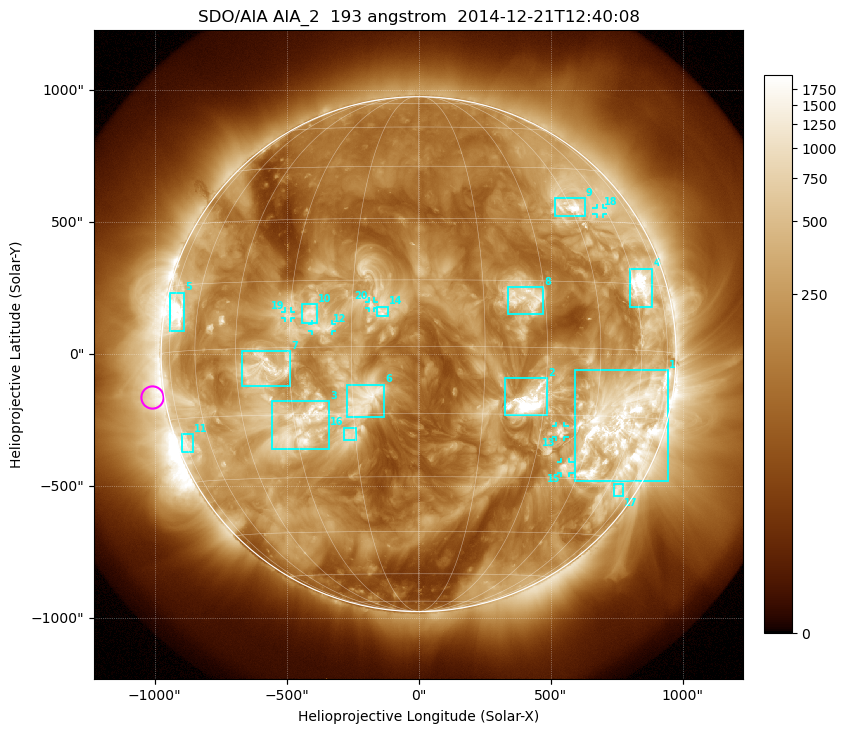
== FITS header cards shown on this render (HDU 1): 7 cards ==
TELESCOP= 'SDO/AIA'
INSTRUME= 'AIA_2'
WAVELNTH=                  193
WAVEUNIT= 'angstrom'
DATE-OBS= '2014-12-21T12:40:08.18'
CTYPE1  = 'HPLN-TAN'
CTYPE2  = 'HPLT-TAN'

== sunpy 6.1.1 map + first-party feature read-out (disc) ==
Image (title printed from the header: SDO/AIA AIA_2  193 angstrom  2014-12-21T12:40:08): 1024 x 1024 px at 2.4 arcsec/px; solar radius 975 arcsec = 406 px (full disc in frame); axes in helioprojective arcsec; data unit not stated in the header (colour bar unlabelled)
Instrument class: DISC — disc imager (sunpy class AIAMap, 193 A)
Bright regions (active regions / flare kernels): reference = the median radial profile (limb darkening/brightening removed); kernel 9 px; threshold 5 sigma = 596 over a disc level ~177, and >= 1.15x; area >= 12 px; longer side >= 10 px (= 24 arcsec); searched inside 0.97 R_sun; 20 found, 20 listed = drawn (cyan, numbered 1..; 6 of them under ~33 arcsec drawn as corner ticks so the feature stays visible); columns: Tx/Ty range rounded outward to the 5 arcsec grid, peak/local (2 s.f.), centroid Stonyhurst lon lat
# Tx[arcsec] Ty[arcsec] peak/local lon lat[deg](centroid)
1 590..945 -480..-60 14 +55 -17
2 325..490 -230..-90 42 +26 -12
3 -560..-335 -360..-175 9.9 -28 -18
4 800..885 180..325 13 +63 +15
5 -940..-885 85..235 11 -71 +9
6 -270..-130 -240..-115 5.5 -12 -12
7 -670..-485 -125..15 8.5 -37 -5
8 335..475 150..255 6.5 +25 +11
9 515..630 520..590 13 +45 +34
10 -445..-385 115..190 6.7 -25 +7
11 -895..-855 -375..-300 5.4 -73 -21
12 -405..-325 85..115 4.6 -22 +4
13 520..555 -315..-270 9.3 +36 -19
14 -160..-115 145..180 5.2 -8 +8
15 540..570 -450..-410 7.3 +40 -27
16 -280..-235 -330..-275 4.5 -16 -20
17 740..775 -540..-490 4.3 +66 -32
18 675..700 530..555 4 +57 +33
19 -510..-485 135..160 4.8 -31 +7
20 -190..-170 175..200 4 -11 +9
Off-limb structures (1.02-1.3 R_sun): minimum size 162 px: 7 found; the strongest spans PA ~65..125 deg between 1.02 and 1.3 R_sun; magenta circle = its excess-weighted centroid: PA ~100 deg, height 1.05 R_sun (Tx ~-1010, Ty ~-160 arcsec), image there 3.4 x the reference